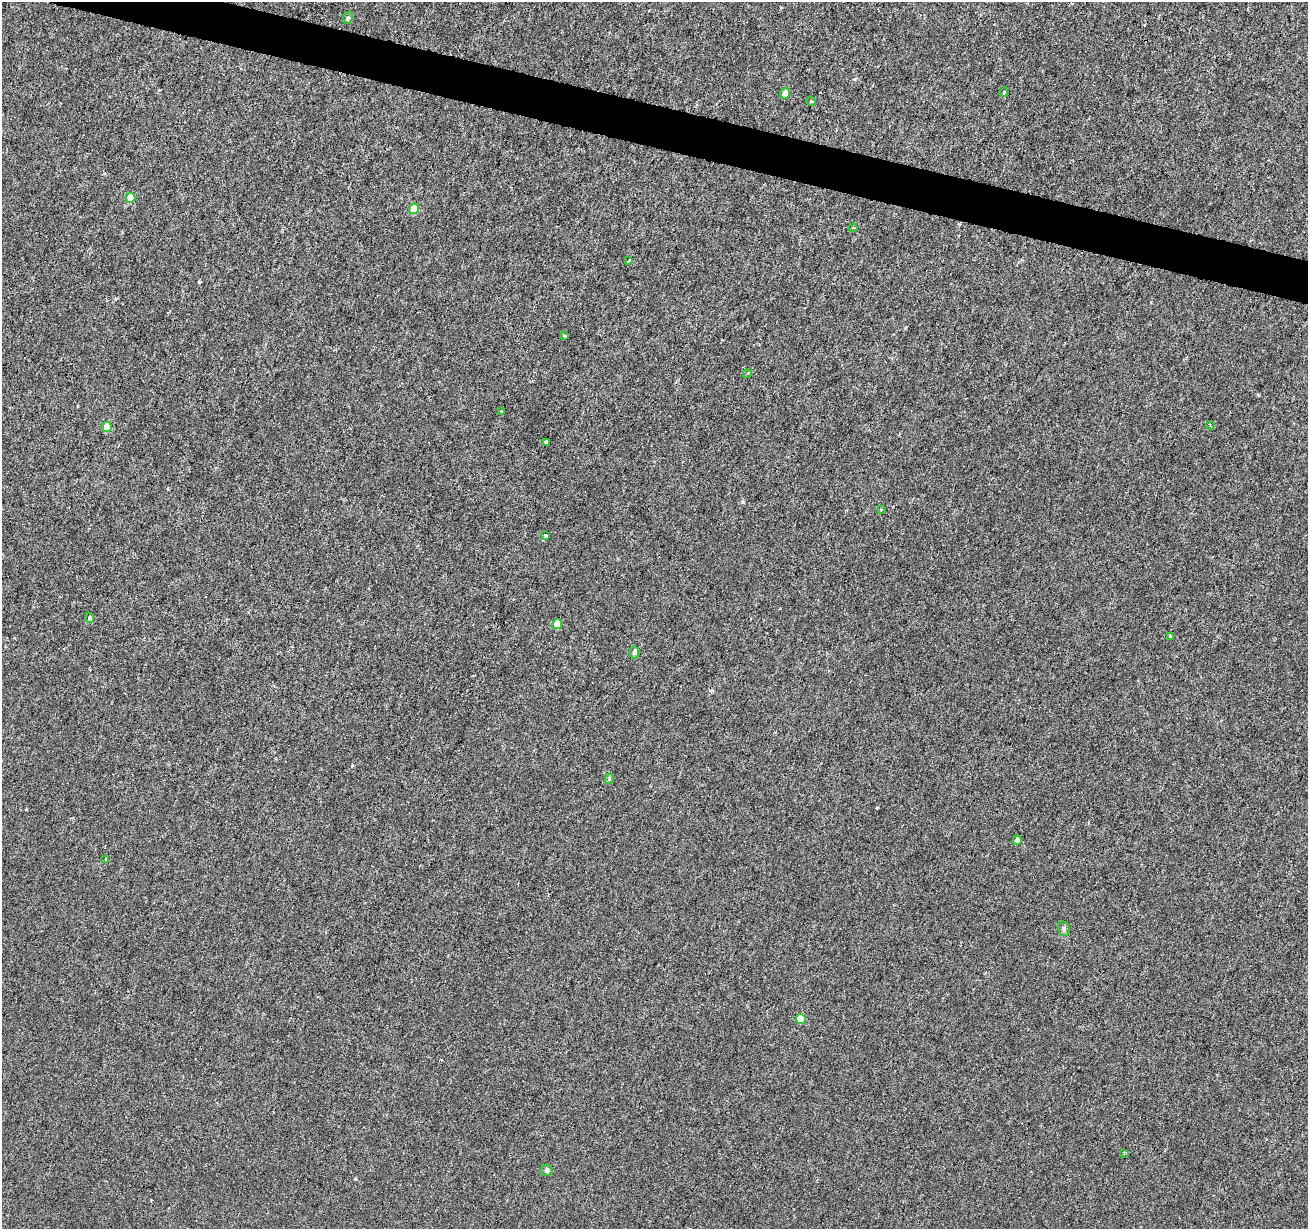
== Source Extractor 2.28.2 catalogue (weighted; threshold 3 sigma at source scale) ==
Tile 11 of 4 x 4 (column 3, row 3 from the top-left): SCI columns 2615-3920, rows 1447-2673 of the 5238 x 5411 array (HDU 1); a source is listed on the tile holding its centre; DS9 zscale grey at full resolution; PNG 1310 x 1231 px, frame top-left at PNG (2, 2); each listed source drawn as its Kron ellipse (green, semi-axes under 4 px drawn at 4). Shown black and unused: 3% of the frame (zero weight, under 3 of 6 exposures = <1% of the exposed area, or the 3 px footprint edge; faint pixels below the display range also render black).
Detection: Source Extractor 2.28.2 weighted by HDU 2 'WHT'; one run over the whole footprint, this tile lists its part. Background -2.38e-04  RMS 0.0015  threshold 0.00616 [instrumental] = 3 sigma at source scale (4.09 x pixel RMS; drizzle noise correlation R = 1.36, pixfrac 0.8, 0.0396/0.0396 arcsec/px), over >= 5 px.
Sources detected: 28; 1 cosmic-ray / hot-pixel residue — neither listed nor drawn; the other 27 listed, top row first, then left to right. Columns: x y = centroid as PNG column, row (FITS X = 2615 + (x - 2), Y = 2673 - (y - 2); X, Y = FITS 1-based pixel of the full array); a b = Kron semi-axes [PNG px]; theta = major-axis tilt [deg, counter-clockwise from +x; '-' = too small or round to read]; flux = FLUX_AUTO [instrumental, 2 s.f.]
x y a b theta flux
348 18 6 4 67 0.22
1004 92 5 3 - 0.14
785 93 5 5 - 1.6
811 101 5 3 - 0.18
130 198 5 5 - 2.2
414 209 5 4 - 2.6
853 228 4 3 - 0.15
629 261 4 3 - 0.34
565 336 3 3 - 0.21
747 374 4 3 - 0.15
502 411 3 3 - 0.39
1210 425 4 3 - 0.11
107 427 5 5 - 2.2
546 442 3 3 - 0.57
881 510 3 3 - 0.24
546 535 3 3 - 0.56
89 618 5 4 - 0.22
557 624 5 4 - 1.5
1170 636 3 3 - 0.28
634 652 6 5 - 0.42
609 779 5 3 - 0.15
1017 840 5 4 - 0.47
106 859 3 2 - 0.2
1064 929 7 5 -76 0.31
801 1019 5 5 - 2.6
1125 1153 4 3 - 0.21
547 1170 6 5 - 0.47
Unlisted compact peaks at least as high as the median listed source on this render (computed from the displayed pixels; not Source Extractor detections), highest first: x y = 355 1179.